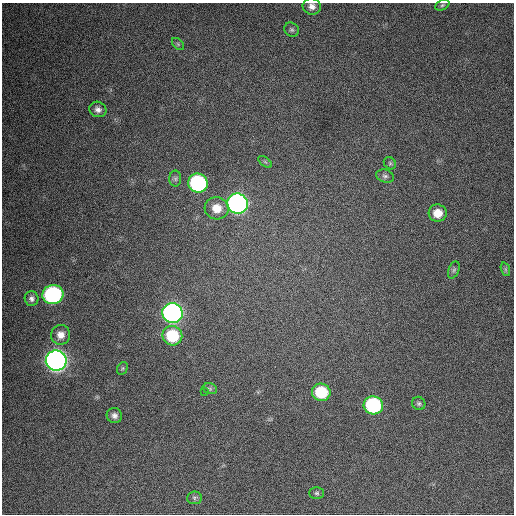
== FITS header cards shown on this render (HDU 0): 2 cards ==
NAXIS1  =                  512 / Axis length
NAXIS2  =                  512 / Axis length

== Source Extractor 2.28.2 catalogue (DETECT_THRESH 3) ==
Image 512 x 512 px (HDU 0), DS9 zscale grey, 1 PNG px = 1 image px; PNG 516 x 516 px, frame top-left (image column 1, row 512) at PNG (2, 3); each listed source drawn as its Kron ellipse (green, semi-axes under 4 px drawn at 4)
Background 326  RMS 19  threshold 55.6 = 3 sigma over >= 5 px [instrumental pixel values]
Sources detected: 30; all 30 listed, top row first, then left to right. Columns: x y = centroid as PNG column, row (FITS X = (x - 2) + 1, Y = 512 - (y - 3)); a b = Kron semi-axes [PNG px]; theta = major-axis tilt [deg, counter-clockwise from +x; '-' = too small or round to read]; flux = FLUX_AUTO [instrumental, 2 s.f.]
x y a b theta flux
442 5 7 5 27 2200
312 6 9 8 - 6800
292 30 8 6 -42 2900
178 44 7 4 -46 2100
98 109 9 7 -23 5900
265 162 8 4 -37 2300
390 163 7 5 -45 2300
385 176 9 6 -18 4000
175 179 8 6 -89 3000
198 183 10 9 - 180000
237 204 10 10 - 530000
217 208 12 11 - 19000
438 213 9 8 - 16000
505 269 7 4 -71 2300
454 270 9 5 69 3000
53 295 10 9 - 250000
32 299 7 7 - 4600
173 313 10 10 - 560000
61 335 10 9 - 10000
172 336 10 9 - 56000
56 361 10 10 - 900000
122 368 7 5 59 2000
210 389 7 5 -18 2300
204 392 2 2 - 2300
321 392 9 8 - 53000
419 403 7 6 - 2800
373 405 9 9 - 150000
114 416 8 7 - 5100
317 493 7 5 0 2600
194 498 7 6 - 2800
At the frame edge (FLAGS 8, measured only in part): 1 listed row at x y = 312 6